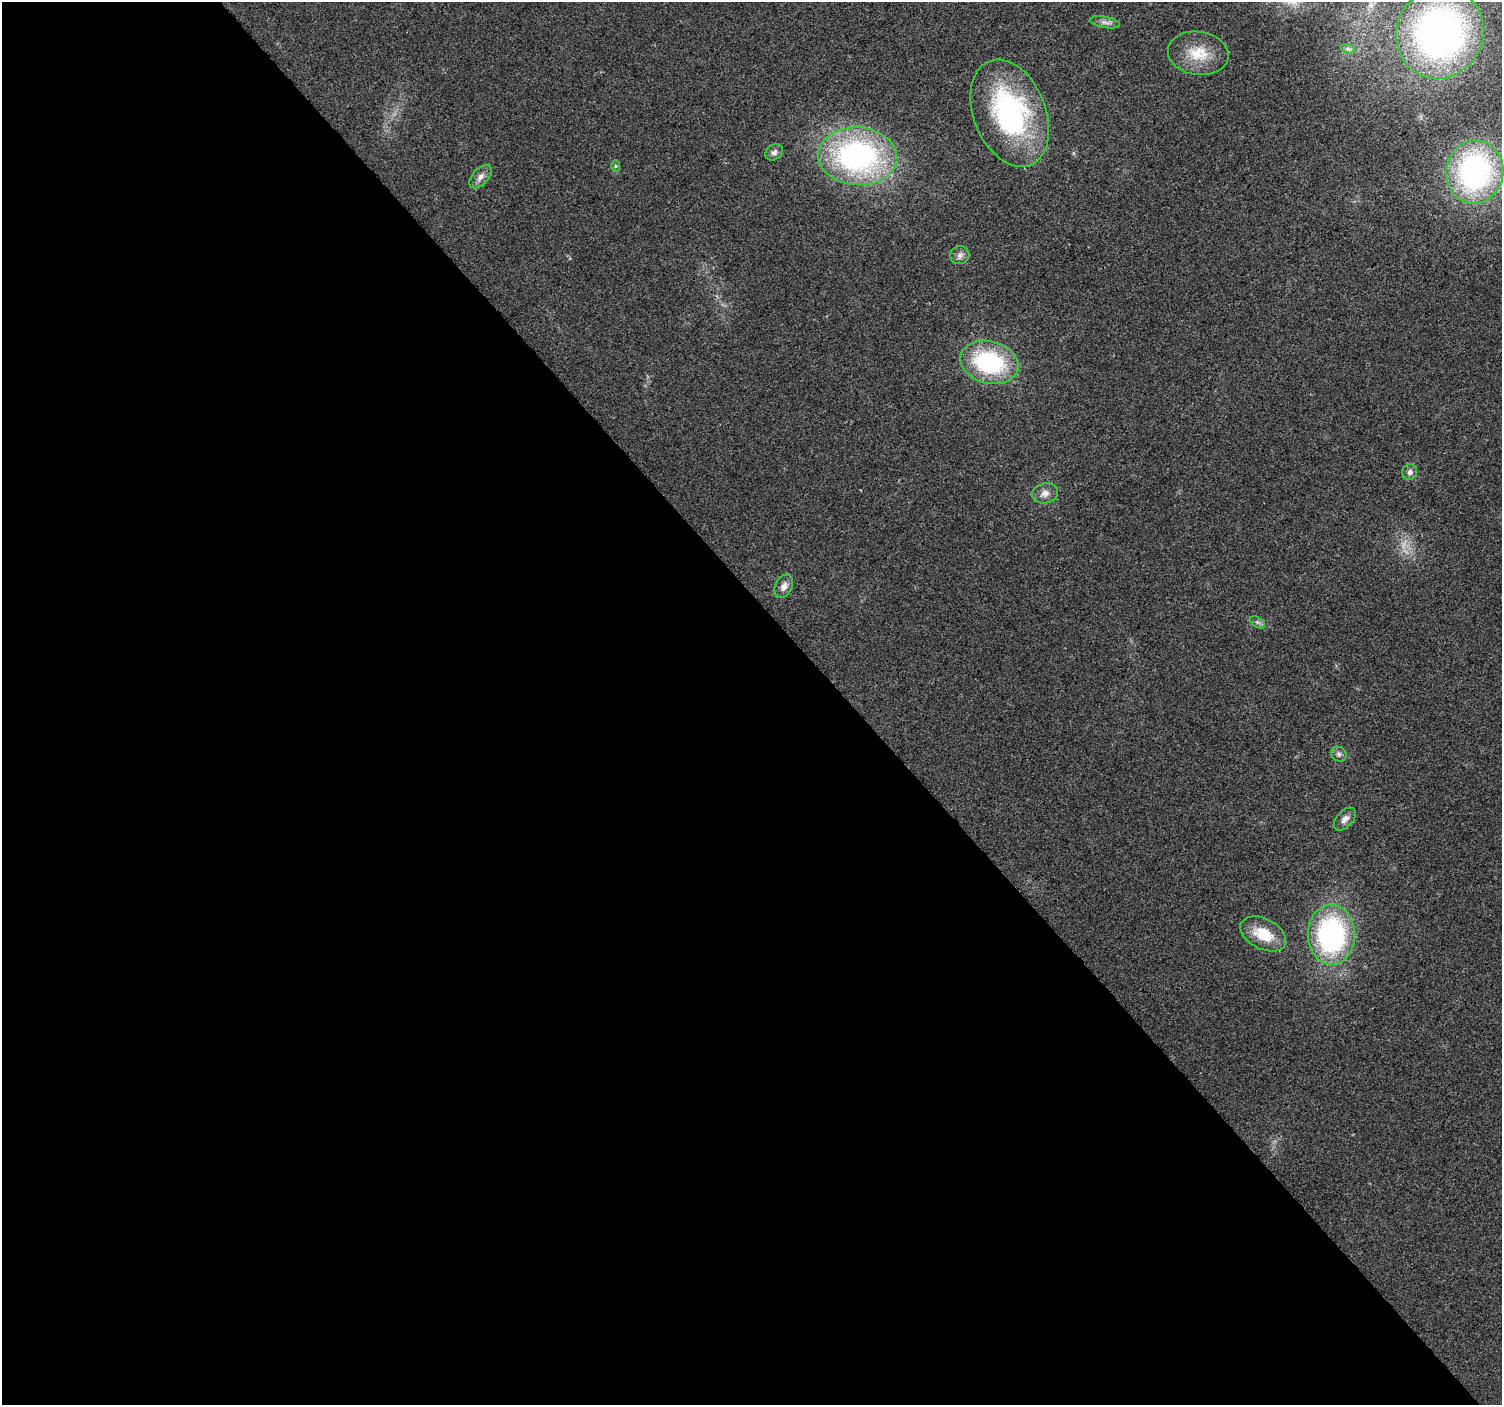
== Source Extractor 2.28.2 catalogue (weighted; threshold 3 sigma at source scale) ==
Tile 9 of 4 x 4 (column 1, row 3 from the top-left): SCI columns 5-1504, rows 1609-3011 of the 6004 x 5959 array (HDU 1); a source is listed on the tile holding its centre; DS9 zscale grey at full resolution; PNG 1504 x 1407 px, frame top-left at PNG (2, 2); each listed source drawn as its Kron ellipse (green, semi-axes under 4 px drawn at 4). Shown black and unused: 57% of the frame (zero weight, under 2 of 3 exposures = <1% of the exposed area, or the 3 px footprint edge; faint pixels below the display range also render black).
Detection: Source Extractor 2.28.2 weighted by HDU 2 'WHT'; one run over the whole footprint, this tile lists its part. Background 0.023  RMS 0.0061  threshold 0.0276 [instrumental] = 3 sigma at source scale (4.5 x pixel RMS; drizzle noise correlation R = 1.50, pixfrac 1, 0.0396/0.0396 arcsec/px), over >= 5 px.
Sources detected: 21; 1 too faint to see at this stretch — neither listed nor drawn; the other 20 listed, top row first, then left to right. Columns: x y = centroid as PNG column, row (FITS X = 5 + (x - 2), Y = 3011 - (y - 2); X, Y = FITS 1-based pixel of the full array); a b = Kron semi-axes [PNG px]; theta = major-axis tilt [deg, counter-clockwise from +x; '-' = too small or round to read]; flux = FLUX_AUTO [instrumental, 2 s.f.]
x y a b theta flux
1105 22 15 5 -11 2.8
1440 33 46 43 64 290
1348 49 7 4 -18 1.5
1198 53 30 21 -8 18
1010 113 56 36 -68 110
774 152 9 7 36 2.2
857 156 39 29 -3 160
615 166 6 4 89 0.76
1475 172 32 28 82 150
480 177 14 8 47 3.7
960 255 9 9 - 2.7
989 362 29 21 -15 67
1410 472 8 7 - 2.1
1045 493 13 10 12 4.4
784 586 12 8 62 4.3
1257 622 8 5 -31 1.5
1339 754 8 7 - 1.9
1345 819 14 8 46 3.4
1263 934 24 15 -27 18
1331 935 30 23 -90 120